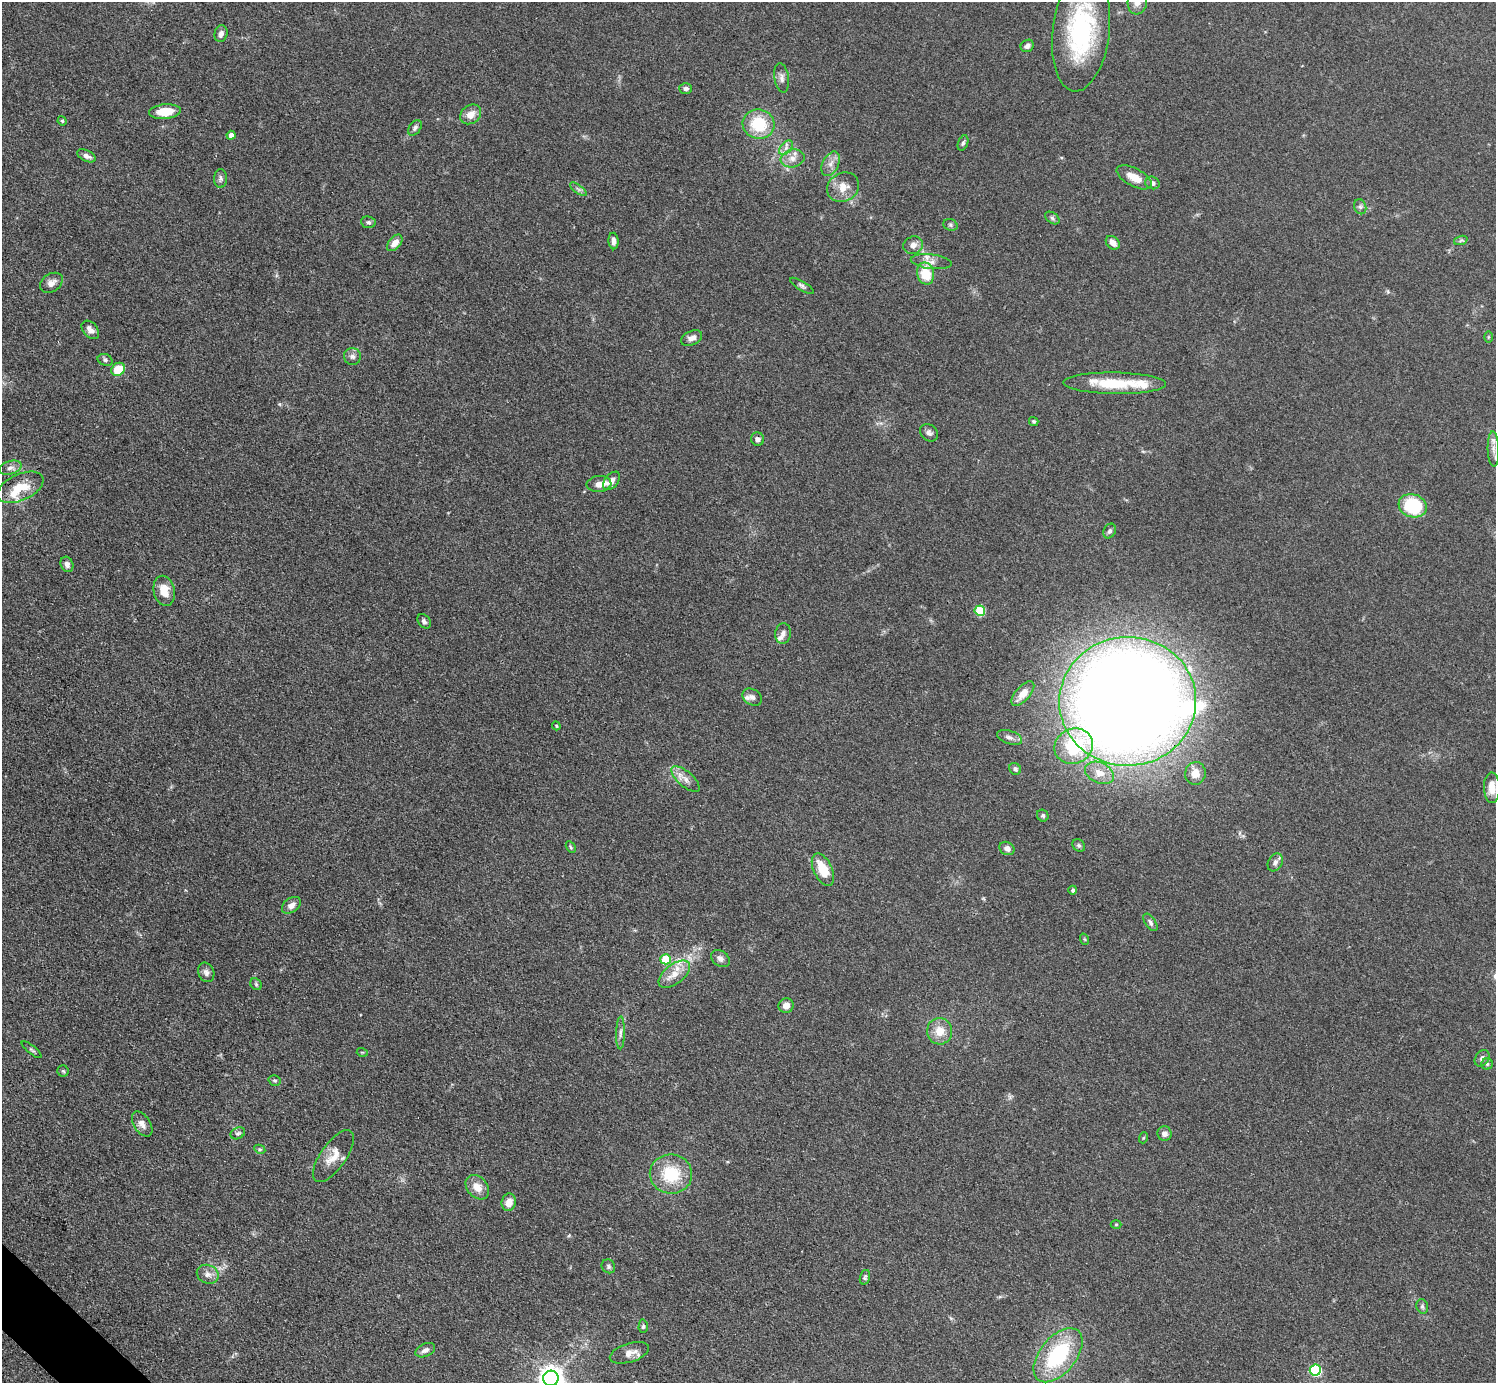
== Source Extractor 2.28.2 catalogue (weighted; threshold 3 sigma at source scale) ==
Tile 7 of 4 x 4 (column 3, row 2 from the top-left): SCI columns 2998-4491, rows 2926-4306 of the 5993 x 5993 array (HDU 1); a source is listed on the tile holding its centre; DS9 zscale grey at full resolution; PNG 1498 x 1385 px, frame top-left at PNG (2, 2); each listed source drawn as its Kron ellipse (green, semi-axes under 4 px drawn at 4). Shown black and unused: <1% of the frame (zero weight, under 3 of 4 exposures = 1% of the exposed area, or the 3 px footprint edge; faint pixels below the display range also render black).
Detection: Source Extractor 2.28.2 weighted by HDU 2 'WHT'; one run over the whole footprint, this tile lists its part. Background 0.0995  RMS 0.0065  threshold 0.0292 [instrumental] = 3 sigma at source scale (4.5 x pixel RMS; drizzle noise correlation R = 1.50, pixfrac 1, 0.05/0.05 arcsec/px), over >= 5 px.
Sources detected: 120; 1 too faint to see at this stretch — neither listed nor drawn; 7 inside a brighter listed object's ellipse — not listed separately; the other 112 listed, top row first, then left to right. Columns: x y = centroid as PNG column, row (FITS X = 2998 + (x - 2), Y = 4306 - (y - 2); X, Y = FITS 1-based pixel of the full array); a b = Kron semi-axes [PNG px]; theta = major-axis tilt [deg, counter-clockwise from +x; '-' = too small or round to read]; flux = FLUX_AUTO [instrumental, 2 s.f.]
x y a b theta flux
1137 2 12 9 84 5.2
1081 31 60 28 83 85
221 34 8 6 77 2.7
1027 46 7 6 - 1.9
782 78 15 7 -82 3.1
686 88 6 5 - 1.9
165 112 16 7 5 14
471 114 11 9 36 6.1
62 121 5 4 - 0.79
759 124 16 14 -17 27
415 128 8 5 53 1.7
231 135 4 4 - 5.2
963 143 8 5 69 1.3
786 148 8 5 48 2.6
86 156 10 5 -26 3.1
792 158 12 9 12 4.9
831 164 13 8 62 4.4
1134 177 19 9 -28 9.6
220 178 9 6 87 1.8
1152 183 7 6 - 2.5
843 187 17 14 30 8.6
578 189 10 4 -35 1.7
1360 207 8 6 -69 1.8
1052 218 8 5 -37 1.5
368 222 7 6 - 1.5
950 225 7 5 -21 1.2
1461 240 7 4 19 1.3
613 241 8 5 -87 3.2
395 243 10 6 49 5.6
1113 243 8 6 -43 4.9
913 245 10 8 21 4.1
931 262 20 7 -7 4.9
926 274 11 8 -77 17
51 283 12 9 34 4.2
802 286 14 4 -31 1.8
90 330 10 7 -47 3.5
1488 337 5 3 - 0.65
692 338 11 7 23 3.8
352 356 8 8 - 2.6
105 360 8 5 -22 1.6
118 369 7 6 - 14
1114 383 51 10 -1 29
1034 421 4 4 - 0.91
929 433 10 8 -38 2.3
758 439 7 6 - 2.4
1493 449 17 5 -88 4.3
10 468 11 6 16 2.9
611 481 11 6 51 3.3
599 484 12 8 3 4.1
20 487 24 13 24 16
1413 506 14 11 -18 38
1110 531 8 6 63 1.9
67 564 8 6 -68 2.7
164 591 15 10 -78 10
980 611 5 5 - 33
424 621 8 5 -51 1.7
783 634 10 8 82 3.3
1023 694 15 7 48 7.3
752 697 10 7 -32 2.5
1128 701 68 64 3 1600
556 726 4 3 - 0.73
1010 737 13 6 -18 2.9
1074 746 19 17 24 32
1015 769 6 5 - 1.7
1099 773 15 10 -24 6.8
1195 773 11 10 - 7.7
685 779 17 7 -41 5.3
1492 788 15 8 -89 7.9
1043 816 6 5 - 1.3
1079 845 7 5 -44 1.3
571 847 6 4 -60 0.92
1007 848 8 6 -30 3.1
1275 862 9 7 61 2.7
823 870 17 9 -64 16
1073 890 4 4 - 1.6
291 905 10 7 36 4.5
1150 922 10 5 -56 2.1
1084 939 6 3 -70 0.67
666 959 5 5 - 25
720 959 10 7 -37 3
206 972 10 8 -69 2.7
674 974 18 9 38 8.7
256 984 6 5 - 1.2
786 1005 7 7 - 4.9
940 1031 13 12 - 9.5
620 1033 16 4 89 2.8
32 1050 12 3 -39 1.3
362 1052 5 3 - 0.65
1482 1058 9 6 57 2.2
1487 1064 5 5 - 1.1
63 1071 6 5 - 1.1
275 1080 6 5 - 1.1
142 1124 14 8 -56 4.3
238 1133 8 5 26 1.6
1164 1134 7 7 - 3
1143 1138 5 3 - 0.63
260 1149 6 4 -27 0.89
333 1156 30 13 55 10
671 1174 21 19 -6 28
477 1187 14 10 -48 7.5
509 1202 9 7 76 6.2
1116 1224 5 3 - 0.67
608 1266 7 6 - 1.5
208 1274 11 9 -23 4.3
865 1277 7 5 73 1.4
1422 1306 7 5 -75 1.6
643 1326 7 4 88 1.3
425 1350 10 6 24 2.8
629 1353 20 9 17 6.3
1058 1355 32 18 50 58
1315 1370 5 5 - 70
551 1378 8 7 - 610
Overlapping masked pixels (flux is a lower limit): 1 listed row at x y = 1128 701
Isophote crosses this tile's border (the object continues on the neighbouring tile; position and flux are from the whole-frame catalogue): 3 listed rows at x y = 1137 2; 1493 449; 551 1378